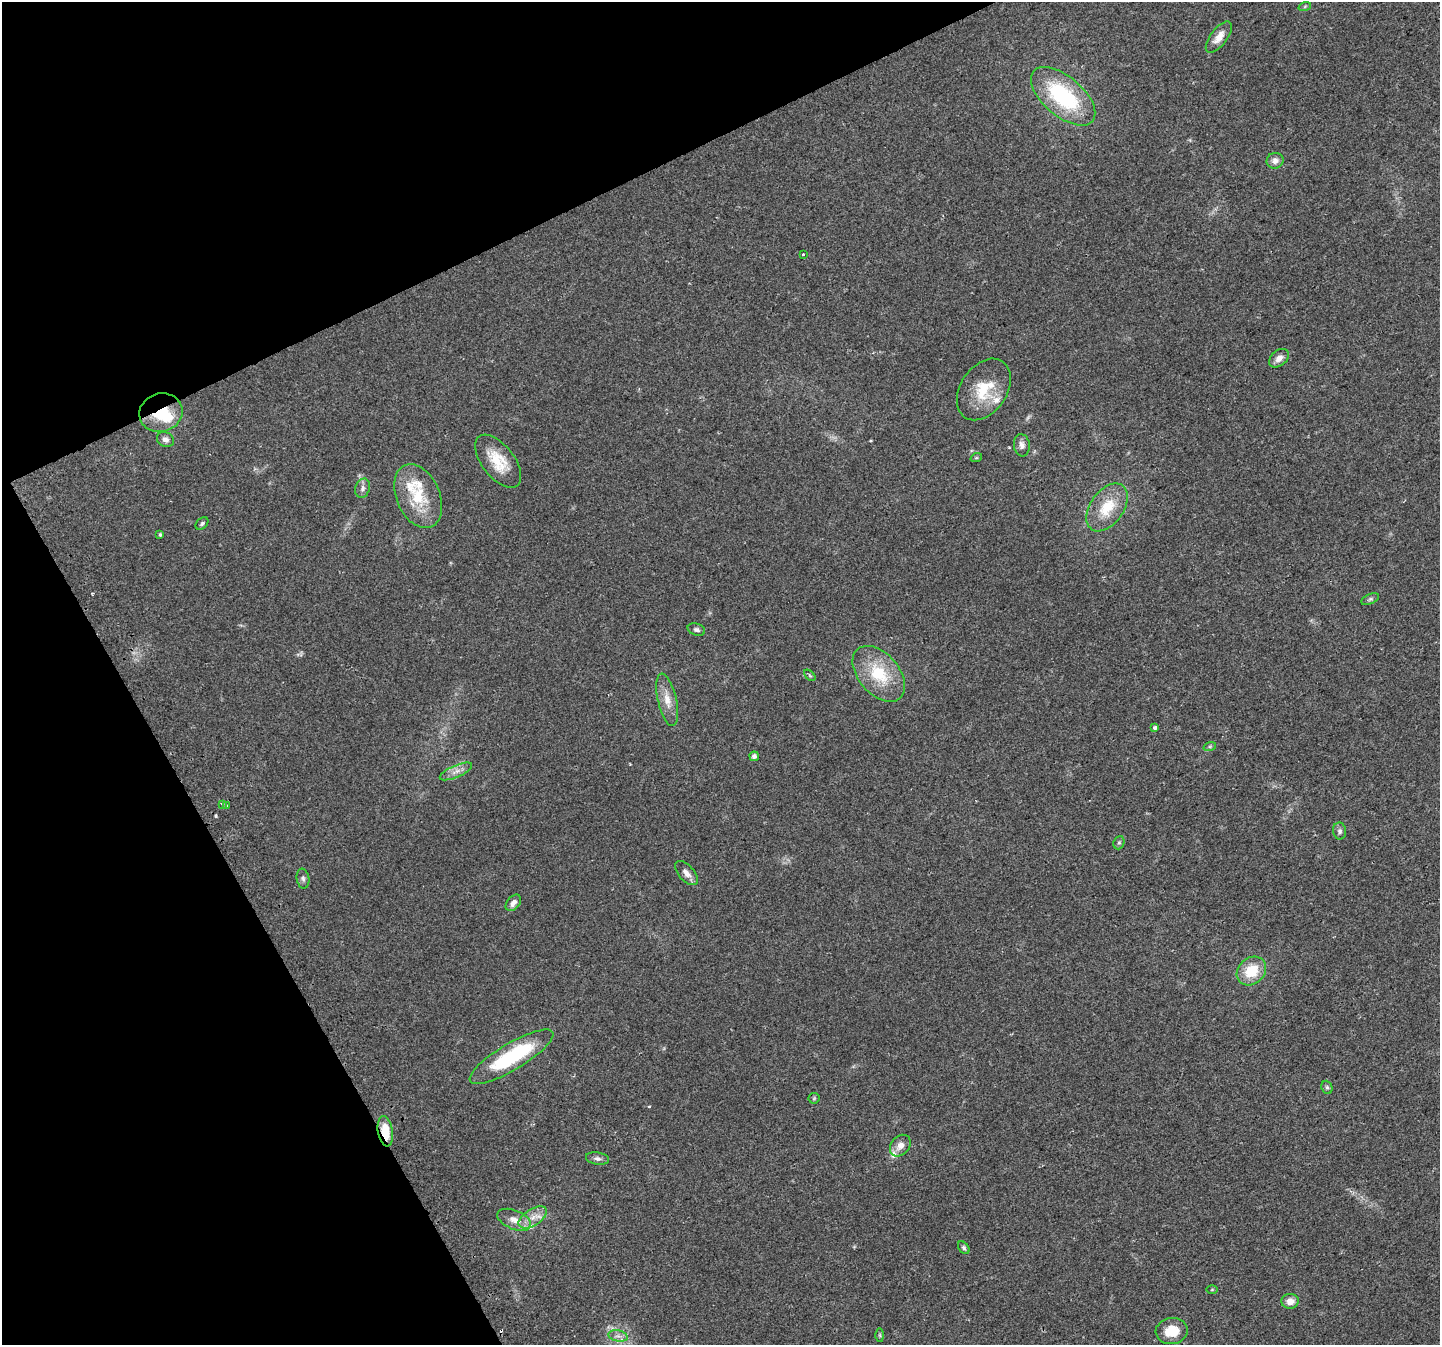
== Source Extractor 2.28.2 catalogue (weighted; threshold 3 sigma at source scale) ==
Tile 5 of 4 x 4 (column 1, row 2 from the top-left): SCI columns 32-1469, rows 2860-4202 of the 5810 x 5659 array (HDU 1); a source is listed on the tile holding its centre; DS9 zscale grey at full resolution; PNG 1442 x 1347 px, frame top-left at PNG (2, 2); each listed source drawn as its Kron ellipse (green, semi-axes under 4 px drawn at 4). Shown black and unused: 24% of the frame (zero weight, under 2 of 3 exposures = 2% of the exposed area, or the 3 px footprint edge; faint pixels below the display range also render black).
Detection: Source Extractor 2.28.2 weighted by HDU 2 'WHT'; one run over the whole footprint, this tile lists its part. Background 0.047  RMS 0.0076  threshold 0.0342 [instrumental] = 3 sigma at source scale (4.5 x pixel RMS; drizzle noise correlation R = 1.50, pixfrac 1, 0.0396/0.0396 arcsec/px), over >= 5 px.
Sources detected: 58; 1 too faint to see at this stretch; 1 inside a brighter object's white glare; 3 cosmic-ray / hot-pixel residue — neither listed nor drawn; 5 inside a brighter listed object's ellipse — not listed separately; the other 48 listed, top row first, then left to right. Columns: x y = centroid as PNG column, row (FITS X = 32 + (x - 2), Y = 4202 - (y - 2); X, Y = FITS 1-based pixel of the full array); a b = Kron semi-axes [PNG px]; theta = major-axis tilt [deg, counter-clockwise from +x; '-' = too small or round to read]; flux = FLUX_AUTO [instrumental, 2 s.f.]
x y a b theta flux
1305 6 6 4 19 0.95
1219 37 18 8 53 8
1063 96 39 19 -40 75
1275 161 8 8 - 4
803 254 3 3 - 2.1
1279 358 11 7 41 4.8
984 389 34 23 56 27
161 413 22 19 16 28
165 439 9 7 -34 3.4
1022 445 11 8 -84 3.6
976 458 6 3 18 0.76
498 461 31 16 -52 21
363 488 10 7 74 2.9
418 496 33 21 -67 31
1107 507 27 16 54 23
202 523 7 5 41 1.5
160 534 4 3 - 1.1
1370 599 9 5 25 1.7
696 630 9 6 -17 2
879 674 32 20 -49 35
810 675 7 4 -45 1.2
667 700 27 9 -77 9.7
1155 728 4 3 - 3.8
1210 746 6 4 19 1.1
754 756 4 4 - 2.8
456 771 17 6 23 5.1
222 804 4 3 - 6.5
226 806 3 3 - 1.4
1340 831 8 6 -81 2.2
1119 843 7 5 68 1.4
686 873 15 7 -47 4.8
303 879 10 6 -80 2.2
513 903 9 6 50 3.7
1251 971 16 13 41 21
511 1057 48 13 31 64
1327 1087 7 5 -69 1.5
814 1098 6 5 - 1.1
385 1131 15 7 -81 18
900 1146 12 9 48 6.1
597 1159 12 6 -9 2.5
533 1217 16 8 32 7.6
514 1220 18 9 -22 7.7
964 1248 7 5 -52 1.5
1212 1290 6 4 1 0.71
1290 1301 9 7 4 6.2
1172 1331 16 13 7 15
880 1335 6 4 -89 0.96
618 1336 10 5 -13 3.1
Overlapping masked pixels (flux is a lower limit): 2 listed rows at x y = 161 413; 385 1131